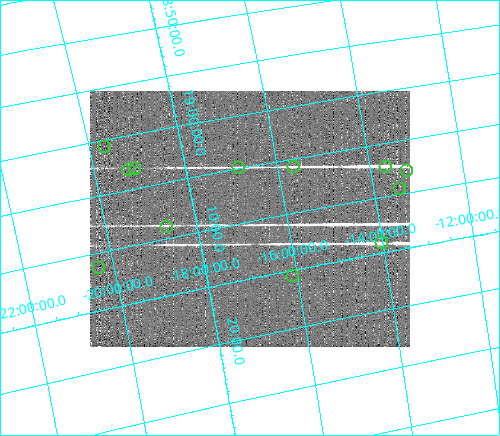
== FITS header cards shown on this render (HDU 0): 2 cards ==
NAXIS1  =                  320
NAXIS2  =                  256

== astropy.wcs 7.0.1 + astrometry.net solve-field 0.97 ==
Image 320 x 256 px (HDU 0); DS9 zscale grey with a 90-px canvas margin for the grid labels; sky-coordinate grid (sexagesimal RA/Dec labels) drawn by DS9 from the SOLVED WCS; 12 Tycho-2 reference stars matched to detected sources circled (green)
Header WCS: none
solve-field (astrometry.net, Tycho-2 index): SOLVED blind (the file carries no WCS)
Solved WCS: RA---TAN-SIP/DEC--TAN-SIP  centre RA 19:09:44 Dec -16:49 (287.43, -16.82 deg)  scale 80.1 x 78.6 arcsec/px (non-square pixels)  FOV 427.1' x 335.2'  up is -79 deg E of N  parity flipped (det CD > 0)
(file carries no celestial WCS; the grid is the blind solution)
Tycho-2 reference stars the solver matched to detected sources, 12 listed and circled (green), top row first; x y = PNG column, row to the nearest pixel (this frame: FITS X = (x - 90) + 1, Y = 256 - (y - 91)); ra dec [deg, ICRS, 3 dp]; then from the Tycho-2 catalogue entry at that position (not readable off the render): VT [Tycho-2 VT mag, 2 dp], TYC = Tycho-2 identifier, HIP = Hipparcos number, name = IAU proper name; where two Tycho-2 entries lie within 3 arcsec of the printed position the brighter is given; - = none
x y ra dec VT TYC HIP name
104 146 285.150 -19.658 7.39 6290-694-1 93336 -
293 166 286.422 -15.660 5.93 6283-916-1 93763 -
385 166 286.794 -13.664 8.12 5719-27-1 93895 -
238 167 286.210 -16.860 8.10 6283-2-1 - -
134 168 285.779 -19.103 6.41 6290-1216-1 93543 -
128 169 285.766 -19.246 6.15 6290-2062-1 93537 -
406 170 286.978 -13.229 8.09 5719-1066-1 - -
399 188 287.351 -13.457 7.24 5720-908-1 94107 -
166 226 287.238 -18.683 7.01 6287-1535-1 94062 -
381 242 288.500 -14.039 7.17 5720-335-1 94500 -
98 267 287.830 -20.347 7.71 6291-2409-1 94274 -
292 275 288.859 -16.099 7.55 6296-522-1 94635 -